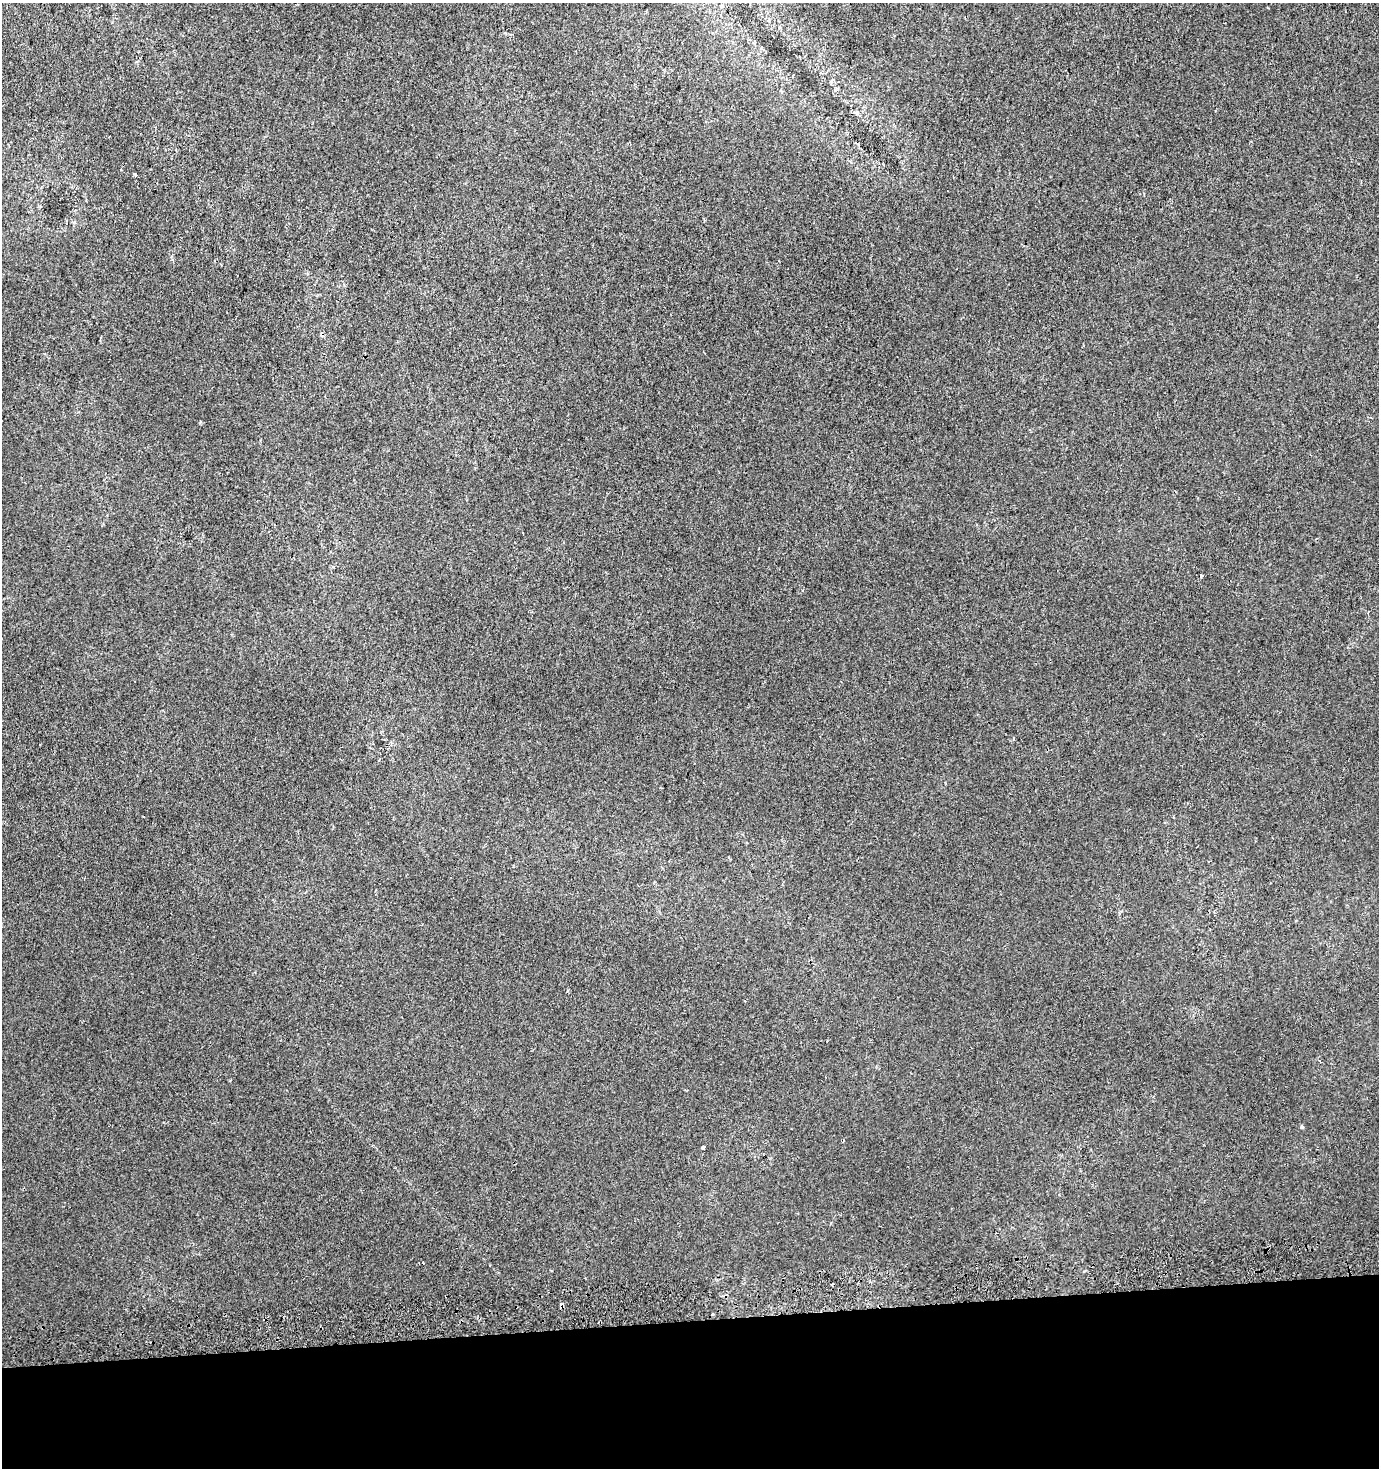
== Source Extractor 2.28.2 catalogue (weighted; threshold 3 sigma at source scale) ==
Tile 8 of 3 x 3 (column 2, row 3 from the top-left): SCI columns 1378-2754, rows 41-1506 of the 4131 x 4478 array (HDU 1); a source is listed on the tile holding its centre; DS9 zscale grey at full resolution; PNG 1381 x 1470 px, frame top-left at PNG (2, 3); no overlay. Shown black and unused: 10% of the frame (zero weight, under 2 of 3 exposures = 2% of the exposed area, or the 3 px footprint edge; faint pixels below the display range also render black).
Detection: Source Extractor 2.28.2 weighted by HDU 2 'WHT'; one run over the whole footprint, this tile lists its part. Background 5.94e-04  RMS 0.0053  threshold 0.0239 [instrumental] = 3 sigma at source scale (4.5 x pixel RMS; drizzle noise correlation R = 1.50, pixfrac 1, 0.0396/0.0396 arcsec/px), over >= 5 px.
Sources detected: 12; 4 cosmic-ray / hot-pixel residue — not listed; the other 8 listed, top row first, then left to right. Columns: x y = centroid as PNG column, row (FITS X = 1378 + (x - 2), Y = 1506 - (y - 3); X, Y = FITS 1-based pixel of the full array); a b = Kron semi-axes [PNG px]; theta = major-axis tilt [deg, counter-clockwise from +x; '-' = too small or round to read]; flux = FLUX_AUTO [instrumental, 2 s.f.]
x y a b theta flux
722 5 7 4 0 0.81
857 113 6 5 - 1.1
135 175 3 3 - 3
1201 576 4 3 - 0.62
1302 1126 4 4 - 0.98
703 1147 3 3 - 3
423 1263 3 2 - 0.71
713 1314 3 3 - 1.3